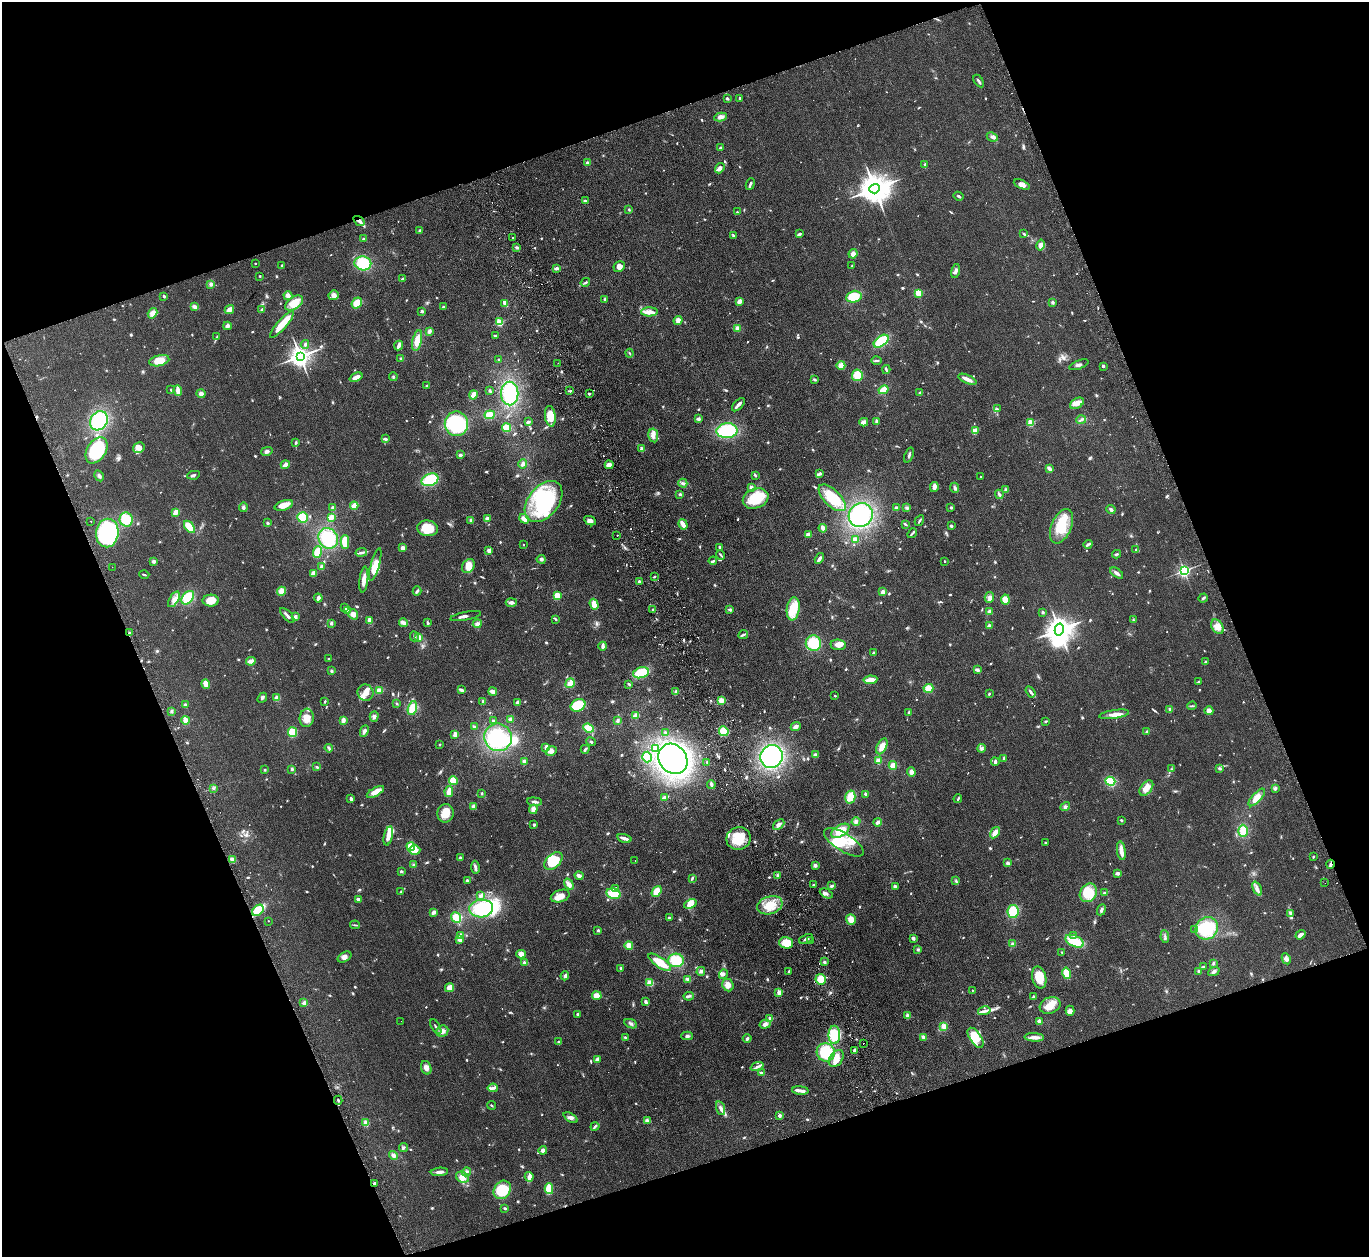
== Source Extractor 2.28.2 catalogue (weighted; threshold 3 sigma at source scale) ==
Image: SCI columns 55-5522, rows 305-5324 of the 5577 x 5501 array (HDU 1 of 3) = the unmasked area's bounding box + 8 px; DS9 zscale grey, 4 x 4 block average (1 PNG px = mean of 4 x 4 image px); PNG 1371 x 1259 px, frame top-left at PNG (2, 2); each listed source drawn as its Kron ellipse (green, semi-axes under 4 px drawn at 4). Shown black and unused: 40% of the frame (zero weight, under 2 of 3 exposures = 3% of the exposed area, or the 3 px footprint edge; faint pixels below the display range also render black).
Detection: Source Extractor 2.28.2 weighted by HDU 2 'WHT'. Background 0.0847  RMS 0.0093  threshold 0.0421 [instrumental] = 3 sigma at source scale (4.5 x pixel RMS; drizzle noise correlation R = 1.50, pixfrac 1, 0.05/0.05 arcsec/px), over >= 5 px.
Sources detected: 994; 2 too faint to see at this stretch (4 x 4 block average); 10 inside a brighter object's white glare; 15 cosmic-ray / hot-pixel residue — neither listed nor drawn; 9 coinciding with a brighter row at this scale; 45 inside a brighter listed object's ellipse — not listed separately; of the other 913, all 500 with FLUX_AUTO >= 5.36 (the completeness limit of this list) listed and drawn (413 fainter detections not listed), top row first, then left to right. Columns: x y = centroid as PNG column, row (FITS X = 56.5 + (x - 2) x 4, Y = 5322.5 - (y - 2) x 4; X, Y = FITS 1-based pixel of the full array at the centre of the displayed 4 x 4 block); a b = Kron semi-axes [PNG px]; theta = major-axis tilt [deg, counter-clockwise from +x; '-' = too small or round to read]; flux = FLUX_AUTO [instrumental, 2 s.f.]
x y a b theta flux
979 81 7 2 -58 12
727 98 3 2 - 8.6
740 98 2 2 - 17
720 117 6 3 10 22
992 137 6 4 -26 16
720 148 3 3 - 6.3
588 163 3 3 - 12
925 164 3 2 - 5.5
720 168 5 3 - 28
750 184 6 2 68 18
1022 184 8 4 -24 32
875 189 5 4 - 12000
959 196 5 2 - 7.8
585 201 4 2 - 11
629 209 3 2 - 5.7
737 212 2 2 - 8.9
359 221 6 3 -34 20
420 231 2 2 - 9.8
800 234 3 3 - 8
1024 234 4 2 - 8.7
733 235 3 2 - 6.3
513 237 2 2 - 31
363 239 2 2 - 36
1040 245 6 3 77 35
517 247 3 2 - 12
853 254 5 4 - 26
255 263 2 2 - 10
363 263 8 7 - 190
282 266 4 2 - 5.9
619 266 6 5 - 32
852 266 3 2 - 11
557 268 4 3 - 16
956 271 7 3 77 18
260 276 2 2 - 12
402 279 3 2 - 8.2
585 282 5 2 - 8.2
211 284 4 3 - 15
918 293 2 2 - 240
333 295 5 4 - 24
164 296 2 2 - 28
288 296 4 3 - 26
854 297 7 6 - 110
605 300 4 2 - 6.8
739 301 3 3 - 29
1053 302 2 2 - 12
294 303 10 6 34 100
357 303 6 4 51 69
505 303 4 2 - 46
195 307 4 3 - 25
444 307 3 2 - 9.1
229 309 5 3 - 52
262 309 4 2 - 8.9
422 311 2 2 - 11
649 312 8 4 1 35
153 313 5 4 - 38
678 320 4 4 - 19
500 322 2 2 - 340
282 324 17 4 49 92
227 326 4 3 - 19
737 328 4 4 - 18
429 331 4 3 - 16
495 336 3 3 - 7.4
217 337 4 2 - 6.5
417 341 10 4 78 70
881 341 8 5 37 160
305 344 4 3 - 9.8
399 345 5 2 - 29
630 353 4 2 - 5.7
300 356 3 3 - 4400
401 358 3 3 - 7.7
499 360 2 2 - 9.8
159 361 10 5 13 65
876 361 5 2 - 7.7
558 363 2 2 - 6.9
841 365 4 3 - 42
1079 365 10 2 20 15
1103 366 2 2 - 14
886 369 4 2 - 9.3
857 375 6 5 - 79
356 377 7 3 23 38
393 377 4 2 - 6.6
815 379 3 2 - 12
967 379 9 3 -24 45
427 386 3 2 - 6.6
171 390 3 2 - 5.8
884 390 5 3 - 79
178 391 5 2 - 57
490 391 3 2 - 7.8
570 391 3 2 - 9.8
920 392 3 2 - 6.4
201 394 4 4 - 17
510 394 12 8 -90 260
589 394 2 2 - 23
473 395 4 3 - 49
1077 403 7 5 32 29
738 405 8 2 47 21
997 409 3 2 - 6.7
490 415 5 3 - 76
550 416 10 5 -82 89
698 419 4 3 - 14
1081 420 5 2 - 11
99 421 10 8 59 290
876 421 4 3 - 11
528 422 4 3 - 8.8
864 422 4 2 - 34
1031 423 2 2 - 250
456 424 12 11 - 380
507 428 4 3 - 76
727 431 10 7 5 310
975 431 4 3 - 62
653 435 7 5 -79 26
385 439 4 2 - 14
295 443 3 2 - 6
139 448 6 5 - 36
642 449 3 2 - 21
96 450 14 9 57 350
267 451 6 3 14 16
460 455 3 2 - 14
909 455 8 2 70 12
523 464 4 3 - 15
285 465 4 3 - 23
609 465 4 3 - 40
1049 468 4 2 - 22
820 474 3 3 - 10
194 475 6 2 9 10
755 475 4 2 - 8.5
99 476 6 3 -59 12
981 477 2 2 - 5.5
430 480 9 6 21 190
683 483 4 2 - 9.7
751 487 2 2 - 61
934 487 5 3 - 24
955 488 5 3 - 14
1006 490 4 3 - 13
680 494 3 2 - 11
999 494 5 3 - 13
832 498 17 8 -44 160
756 499 13 9 21 180
544 501 23 15 51 540
284 505 9 5 18 50
354 506 4 3 - 54
243 507 5 3 - 12
951 507 3 2 - 7.9
333 508 3 3 - 19
896 508 3 2 - 16
907 508 3 3 - 8.6
1111 510 5 3 - 14
176 512 4 2 - 43
861 515 12 11 - 350
303 517 5 5 - 100
331 517 4 3 - 49
487 518 3 2 - 25
126 519 7 6 - 110
524 519 5 3 - 33
471 520 3 3 - 11
91 521 2 2 - 11
590 521 6 4 -25 20
919 521 6 2 61 8.8
268 523 3 3 - 7
683 524 5 2 - 56
905 524 4 2 - 7.7
951 526 2 2 - 10
1061 526 18 10 67 150
189 527 7 4 -54 74
428 528 10 8 -11 130
823 528 4 2 - 29
107 533 14 11 82 810
912 533 5 2 - 9.2
808 534 3 3 - 26
617 536 2 2 - 10
328 538 11 9 -57 200
855 539 4 2 - 36
345 542 7 4 -90 74
1088 544 4 3 - 11
523 545 2 2 - 5.9
720 547 2 2 - 14
402 548 2 2 - 110
1136 550 3 2 - 8.6
489 551 3 2 - 23
317 552 6 4 68 71
361 552 6 3 9 13
1116 554 4 2 - 8.2
721 555 5 2 - 6.6
819 558 6 2 59 19
541 559 4 3 - 12
154 561 3 3 - 13
713 561 4 2 - 7.8
945 561 2 2 - 6.2
375 565 17 4 75 85
468 566 7 5 55 65
112 567 2 2 - 6.4
322 567 3 3 - 17
1184 571 2 2 - 1400
313 573 3 3 - 43
1117 573 7 2 -36 22
144 575 5 2 - 6.8
654 577 3 2 - 5.6
364 580 13 4 83 38
639 581 2 2 - 12
281 591 5 4 - 34
417 591 4 3 - 12
883 592 3 3 - 16
557 596 2 2 - 260
989 597 5 4 - 19
188 598 7 5 50 150
318 598 4 2 - 27
1203 598 5 2 - 10
174 599 9 4 58 31
1005 599 5 4 - 43
211 601 8 6 1 70
511 603 5 3 - 15
594 604 6 3 -71 64
344 608 3 3 - 8
653 609 3 2 - 5.7
793 609 11 6 82 140
347 610 4 3 - 21
730 610 4 3 - 8
989 611 4 3 - 11
1043 612 3 2 - 7.8
353 614 5 4 - 29
287 615 9 2 -47 23
466 616 15 2 11 21
295 617 3 3 - 18
555 619 3 2 - 7.7
370 620 4 3 - 35
1133 620 2 2 - 5.7
331 623 2 2 - 40
403 623 4 2 - 44
428 623 3 2 - 14
477 624 4 4 - 19
989 626 2 2 - 72
1217 627 8 5 -58 50
1059 630 6 4 77 7200
129 633 3 3 - 7.2
743 635 5 2 - 12
414 636 5 2 - 7.8
419 637 3 3 - 31
813 643 7 7 - 160
838 645 8 5 -4 40
603 646 5 2 - 25
874 653 3 2 - 11
329 659 3 2 - 7.3
251 661 5 3 - 34
1205 662 4 2 - 5.4
977 670 4 2 - 18
331 671 3 3 - 8.3
641 673 8 5 15 160
870 680 7 2 7 66
1199 681 3 2 - 8.8
570 683 5 3 - 73
206 684 5 4 - 44
629 684 3 2 - 7.8
928 688 5 4 - 61
379 690 4 3 - 44
461 690 4 2 - 22
493 691 4 2 - 35
676 692 3 3 - 18
1030 692 6 3 -57 14
365 693 8 8 - 42
989 694 3 2 - 6.3
835 696 2 2 - 11
262 698 6 2 48 9.7
277 698 4 3 - 27
721 700 3 3 - 46
325 701 3 2 - 5.8
483 701 3 2 - 6.3
518 702 4 3 - 11
397 703 3 2 - 5.4
185 705 2 2 - 49
578 705 8 6 25 150
1192 706 4 2 - 6.2
412 708 7 4 76 74
1170 709 4 3 - 9
172 711 3 2 - 6.5
1209 711 4 3 - 26
909 712 3 2 - 8
1114 714 15 4 9 39
636 716 4 3 - 45
374 717 5 4 - 15
307 718 9 7 84 60
511 719 3 2 - 15
185 720 4 3 - 40
343 720 3 2 - 40
618 720 3 2 - 11
493 721 2 2 - 6.1
1046 721 3 2 - 6.1
474 727 3 2 - 6.3
796 727 5 3 - 21
588 728 5 3 - 82
364 731 6 3 64 21
724 731 5 4 - 77
1147 731 3 2 - 5.6
293 732 5 4 - 90
665 733 3 3 - 6.6
455 734 3 2 - 45
498 737 14 13 - 270
591 742 5 2 - 8.5
440 745 2 2 - 5.4
882 746 8 5 64 47
546 747 3 2 - 32
329 748 4 3 - 9.1
655 748 4 4 - 12
981 748 4 3 - 12
585 749 4 2 - 13
551 751 6 4 31 31
816 755 4 3 - 23
771 756 11 11 - 680
647 757 5 5 - 55
1004 758 3 3 - 8.4
673 759 16 13 -52 1900
524 761 4 3 - 15
878 761 3 3 - 27
707 762 2 2 - 6.4
995 762 4 2 - 17
893 765 4 3 - 47
317 767 3 2 - 6.5
1220 768 3 3 - 9.6
292 769 3 3 - 8
1171 769 3 2 - 6.7
265 770 3 2 - 5.5
911 772 4 4 - 19
453 781 4 4 - 76
1110 781 5 4 - 170
711 784 4 2 - 18
213 788 3 2 - 5.4
1146 788 9 5 53 46
1275 788 4 3 - 9.6
375 792 9 3 29 59
449 792 5 3 - 46
482 793 2 2 - 6.2
866 794 3 2 - 15
665 797 4 2 - 50
850 797 6 5 - 79
1257 797 11 4 48 56
351 799 3 2 - 21
958 799 4 2 - 6
535 802 7 2 -5 14
474 807 4 3 - 20
1065 807 5 3 - 11
533 809 5 3 - 32
446 813 9 8 - 71
1121 820 2 2 - 9.9
856 822 4 4 - 13
878 822 4 3 - 17
779 824 6 3 42 21
534 825 2 2 - 12
840 831 10 5 32 84
1243 831 6 4 -89 72
995 833 6 4 55 26
388 836 10 3 76 54
624 838 7 2 -15 31
739 838 12 11 - 160
844 842 23 9 -32 110
1046 843 2 2 - 8.8
411 847 4 4 - 68
415 850 5 4 - 45
1121 851 9 3 -81 44
1313 857 2 2 - 6.5
460 858 3 2 - 14
232 860 3 3 - 28
553 861 11 6 43 110
635 861 2 2 - 10
1008 863 3 3 - 12
1330 864 4 2 - 12
414 865 4 2 - 7.6
815 865 4 4 - 13
475 867 6 3 -79 16
401 871 3 2 - 9.3
1117 873 4 3 - 14
778 875 3 3 - 11
579 876 4 3 - 21
692 878 4 2 - 9
467 881 2 2 - 12
956 881 4 2 - 5.5
1325 883 2 2 - 6.3
569 884 6 4 -55 26
814 885 2 2 - 6.6
832 886 4 2 - 8.9
895 886 4 3 - 10
616 888 3 3 - 9.6
1257 888 7 2 -66 15
657 891 6 4 53 69
401 892 4 2 - 6.7
826 893 7 3 -28 18
1088 893 10 8 56 140
1105 893 4 3 - 9
614 894 7 5 -13 120
480 896 4 3 - 10
560 896 10 6 18 52
359 899 4 3 - 15
690 904 6 4 24 45
770 905 13 8 18 96
481 909 12 9 4 290
258 910 7 4 43 130
1101 910 6 3 65 12
1013 911 6 5 - 140
433 912 4 2 - 18
1290 913 4 3 - 9.4
456 917 5 4 - 79
669 918 2 2 - 8
851 919 5 4 - 49
268 921 2 2 - 5.5
355 925 5 2 - 6
1207 928 12 10 41 250
1195 929 3 3 - 7.2
598 930 3 3 - 7.9
461 935 2 2 - 69
1074 935 3 3 - 12
1300 935 5 3 - 19
1165 937 6 2 -82 9.6
913 938 2 2 - 28
460 939 4 3 - 22
806 939 7 3 21 19
810 941 4 2 - 8.5
1074 941 10 5 -24 140
786 943 7 5 -18 93
1013 944 3 3 - 19
629 945 4 4 - 42
918 950 4 2 - 6.1
1062 952 3 2 - 5.5
521 954 4 3 - 44
344 957 7 4 29 21
1286 959 6 3 -61 19
676 960 8 7 - 140
660 962 13 5 -35 110
824 962 3 2 - 10
525 963 4 3 - 17
1213 963 4 2 - 6.7
1203 967 3 2 - 12
621 968 3 2 - 6.7
701 971 4 3 - 18
789 971 4 2 - 5.8
1199 971 3 2 - 11
1214 972 6 4 22 15
1066 973 6 4 -78 67
723 974 5 3 - 11
565 976 4 3 - 14
1039 977 11 7 -76 100
688 979 4 3 - 15
821 979 5 5 - 59
650 983 4 3 - 46
728 985 6 5 - 37
449 988 5 4 - 41
972 990 2 2 - 6.9
779 993 2 2 - 130
597 996 4 3 - 61
689 996 5 2 - 9.8
1033 997 3 3 - 6.5
646 1002 3 2 - 21
304 1003 4 3 - 15
1050 1005 11 8 21 59
984 1011 6 3 14 17
1070 1011 5 4 - 25
577 1014 3 2 - 9.4
907 1016 4 2 - 18
770 1019 2 2 - 100
401 1021 2 2 - 6
1040 1021 3 2 - 37
631 1024 7 3 -24 14
765 1024 5 4 - 21
944 1026 4 3 - 36
436 1027 8 2 -59 12
442 1031 6 5 - 27
834 1035 9 6 -90 120
687 1036 6 3 1 12
924 1037 4 3 - 15
1034 1037 10 3 -3 30
625 1038 3 2 - 13
747 1038 4 2 - 11
975 1038 11 5 -56 92
558 1042 3 2 - 6.9
863 1043 2 2 - 7.8
854 1050 3 2 - 21
826 1052 9 9 - 220
836 1058 9 6 55 54
597 1059 3 2 - 27
757 1067 7 3 21 15
426 1068 7 5 -72 26
761 1073 4 2 - 11
493 1088 5 3 - 12
800 1091 8 3 -6 25
338 1100 4 2 - 5.8
491 1105 4 2 - 5.4
720 1108 7 3 -72 20
779 1116 2 2 - 48
571 1118 7 4 -29 18
647 1121 3 3 - 26
366 1123 2 2 - 160
595 1126 4 3 - 11
403 1147 4 3 - 8.4
543 1150 4 4 - 20
393 1155 5 3 - 17
439 1172 8 3 5 25
467 1172 5 3 - 12
462 1177 7 5 -28 50
529 1177 5 4 - 15
374 1183 3 2 - 7.9
549 1189 5 3 - 110
502 1190 10 8 55 150
505 1208 3 2 - 7.2
Overlapping masked pixels (flux is a lower limit): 3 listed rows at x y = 359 221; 129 633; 1330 864
Diffuse or blended objects may show on this block-average render without a row.